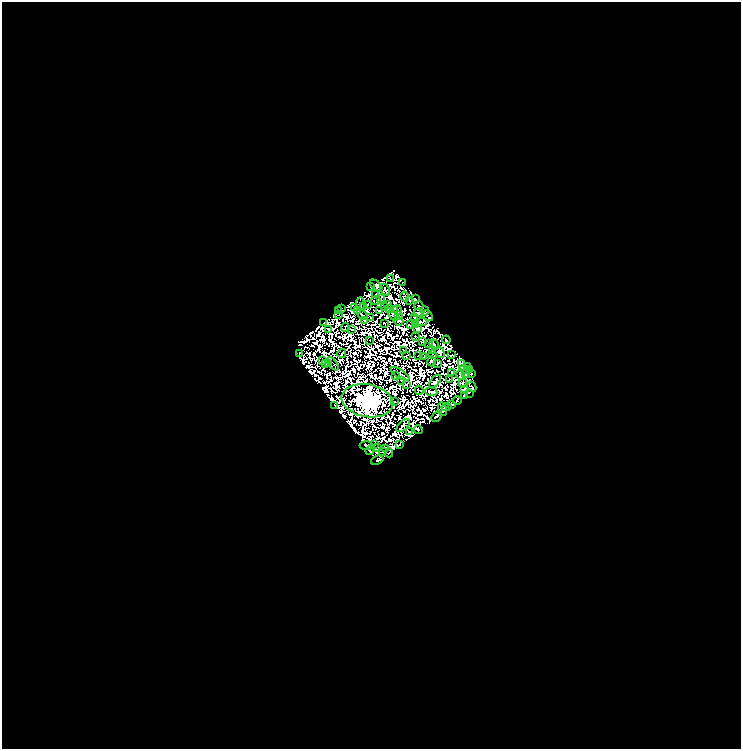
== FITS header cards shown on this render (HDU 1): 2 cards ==
NAXIS1  =                  739
NAXIS2  =                  747

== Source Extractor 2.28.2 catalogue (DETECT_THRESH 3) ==
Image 739 x 747 px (HDU 1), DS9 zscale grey, 1 PNG px = 1 image px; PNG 743 x 751 px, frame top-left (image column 1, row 747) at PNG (2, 2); each listed source drawn as its Kron ellipse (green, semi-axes under 4 px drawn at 4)
Background 0.0332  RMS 4.1e-06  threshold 1.22e-05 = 3 sigma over >= 5 px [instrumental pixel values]
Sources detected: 233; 125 with non-positive FLUX_AUTO (blend fragments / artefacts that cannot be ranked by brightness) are neither listed nor drawn; the other 108 listed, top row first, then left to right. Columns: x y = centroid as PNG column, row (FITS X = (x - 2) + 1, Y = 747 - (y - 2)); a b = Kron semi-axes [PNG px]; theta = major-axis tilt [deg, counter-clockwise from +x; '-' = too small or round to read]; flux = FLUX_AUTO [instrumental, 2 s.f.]
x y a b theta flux
390 279 3 2 - 0.32
402 282 3 2 - 0.61
376 286 7 4 -43 2.8
371 287 3 2 - 0.093
385 290 6 2 -60 0.15
375 295 2 2 - 0.45
405 297 5 3 - 0.31
380 299 2 2 - 0.012
415 299 4 3 - 0.9
409 300 2 2 - 0.84
376 301 5 2 - 0.27
360 304 7 2 -86 0.22
367 305 2 2 - 0.22
388 305 3 2 - 0.096
364 306 2 2 - 0.39
419 306 4 2 - 0.47
384 307 3 2 - 0.19
355 308 3 3 - 0.38
341 309 2 2 - 0.37
389 309 3 2 - 0.3
394 309 4 2 - 0.86
358 310 4 3 - 0.23
380 310 4 2 - 0.16
397 310 5 2 - 0.81
338 311 3 2 - 0.67
425 311 4 2 - 0.55
418 313 5 3 - 0.5
338 315 3 2 - 0.69
362 315 6 2 -38 0.71
393 315 6 2 -46 0.17
399 316 2 2 - 0.72
428 316 6 3 -47 0.21
370 317 2 2 - 0.36
414 317 2 2 - 0.57
364 320 3 2 - 0.5
398 321 5 3 - 0.59
324 322 2 2 - 0.42
422 322 5 3 - 0.5
384 323 3 2 - 0.18
410 324 3 2 - 0.29
416 324 3 2 - 0.63
345 327 4 2 - 0.39
328 329 3 2 - 0.33
351 329 4 2 - 0.41
417 329 4 2 - 0.71
415 336 2 2 - 0.12
370 340 2 2 - 0.092
446 340 4 3 - 0.36
422 341 4 3 - 0.048
429 344 3 2 - 0.43
434 345 5 2 - 0.069
404 350 2 2 - 0.33
433 351 3 2 - 0.23
440 352 6 3 -58 0.51
299 353 2 2 - 0.55
342 353 4 2 - 0.033
432 355 4 2 - 0.078
451 355 3 2 - 0.63
406 356 4 2 - 0.014
418 356 2 2 - 0.47
424 357 3 2 - 0.35
322 361 3 2 - 0.47
431 361 5 4 - 0.86
326 363 2 2 - 0.049
438 363 3 2 - 0.3
461 363 3 2 - 0.81
329 364 2 2 - 0.16
333 364 8 2 -48 0.39
467 366 3 2 - 0.15
464 369 4 2 - 0.2
470 369 3 2 - 0.1
452 373 4 3 - 0.78
471 373 3 2 - 0.42
400 374 10 2 -31 0.24
466 374 3 2 - 0.086
395 375 4 2 - 0.082
460 375 5 2 - 0.014
449 379 3 2 - 0.074
401 380 3 2 - 0.28
435 381 8 3 48 0.87
463 383 4 2 - 0.23
406 385 3 3 - 0.7
472 387 5 3 - 2.8
465 389 3 3 - 0.3
419 390 4 2 - 0.088
431 392 6 3 -7 0.09
469 393 2 2 - 0.41
464 396 3 2 - 0.41
457 400 4 2 - 0.85
367 401 26 16 -11 1400
394 401 3 2 - 0.34
452 404 4 3 - 1.4
334 405 2 2 - 0.35
446 407 5 2 - 0.66
442 409 7 3 -79 0.49
437 416 6 3 47 2.2
403 426 8 4 43 0.6
418 430 4 2 - 0.77
409 432 2 2 - 0.81
374 445 3 2 - 0.63
400 445 3 3 - 0.43
366 446 6 3 -5 0.26
378 448 3 2 - 0.39
386 448 2 2 - 0.53
370 451 4 3 - 0.45
382 452 3 2 - 0.39
389 453 4 2 - 0.14
377 460 6 3 24 1.6
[125 non-positive-flux detections neither listed nor drawn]